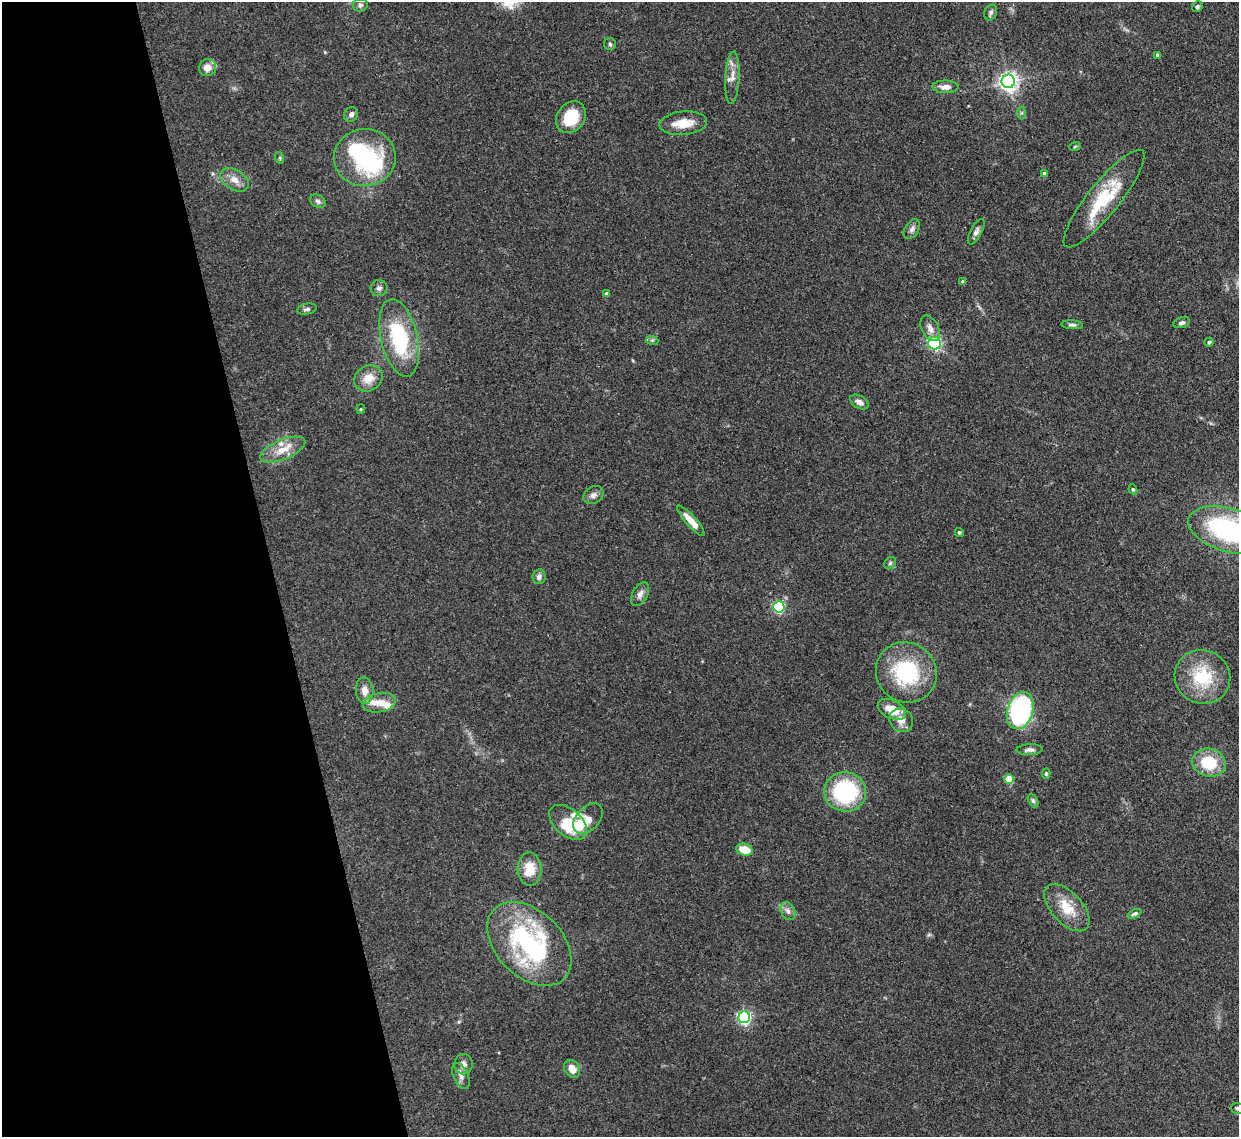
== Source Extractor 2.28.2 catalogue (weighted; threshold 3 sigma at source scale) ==
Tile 5 of 4 x 4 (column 1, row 2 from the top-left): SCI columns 84-1320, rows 2484-3618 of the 5110 x 5091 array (HDU 1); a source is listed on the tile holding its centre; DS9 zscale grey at full resolution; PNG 1241 x 1139 px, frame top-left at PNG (2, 2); each listed source drawn as its Kron ellipse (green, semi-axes under 4 px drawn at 4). Shown black and unused: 22% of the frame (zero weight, under 3 of 4 exposures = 9% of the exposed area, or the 3 px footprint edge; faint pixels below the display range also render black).
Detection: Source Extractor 2.28.2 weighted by HDU 2 'WHT'; one run over the whole footprint, this tile lists its part. Background 0.146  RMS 0.0052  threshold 0.0234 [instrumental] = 3 sigma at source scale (4.5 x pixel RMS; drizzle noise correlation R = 1.50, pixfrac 1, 0.05/0.05 arcsec/px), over >= 5 px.
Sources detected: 79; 3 inside a brighter object's white glare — neither listed nor drawn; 4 inside a brighter listed object's ellipse — not listed separately; the other 72 listed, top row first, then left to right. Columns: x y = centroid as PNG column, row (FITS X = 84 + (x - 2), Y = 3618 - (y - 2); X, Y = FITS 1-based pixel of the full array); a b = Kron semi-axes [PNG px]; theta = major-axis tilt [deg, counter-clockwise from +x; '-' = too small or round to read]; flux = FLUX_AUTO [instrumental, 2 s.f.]
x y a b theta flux
360 5 7 6 - 1.3
1197 7 5 5 - 0.92
991 13 8 6 64 1.3
610 44 6 6 - 0.94
1158 55 4 4 - 1.6
208 68 9 8 - 4.8
732 78 26 7 87 4.8
1008 81 6 6 - 260
945 87 13 6 0 3.8
1022 113 6 4 89 0.75
351 114 7 6 - 1.9
571 117 17 13 53 16
683 123 24 11 5 9
1075 146 6 3 20 0.6
365 157 31 28 6 49
280 158 6 4 -72 0.65
1045 174 4 4 - 2.6
234 180 15 10 -31 4.9
1104 198 61 16 51 28
318 201 8 6 -30 1.4
912 229 10 7 58 1.8
976 232 14 5 62 2
963 281 4 4 - 0.94
379 288 8 8 - 1.9
607 294 4 4 - 2.8
307 309 10 5 12 1.4
1182 323 8 5 16 1.7
1072 325 11 4 -4 1.3
930 328 14 8 -61 3.3
399 338 39 18 -77 42
652 340 6 4 -17 0.81
1209 342 4 4 - 1.1
935 343 6 6 - 66
368 378 15 12 31 7.1
859 402 10 6 -32 2.7
361 409 5 4 - 0.58
283 450 24 10 22 8.5
1133 489 5 4 - 0.65
593 495 11 8 33 2.4
691 521 19 5 -48 6.7
1229 530 42 21 -16 71
959 532 5 4 - 1
890 563 7 5 47 0.99
539 577 7 6 - 2
640 594 13 7 60 2.7
779 607 5 5 - 62
906 672 31 29 -41 41
1202 677 28 26 -29 25
365 691 13 9 -86 4.7
379 703 16 9 11 5.3
892 709 15 9 -27 8.2
1020 710 19 12 71 94
901 720 13 11 -47 4.4
1029 750 13 5 2 1.9
1209 763 17 14 -15 19
1046 774 5 4 - 0.68
1009 779 5 5 - 16
845 792 21 19 -4 47
1033 801 7 4 -63 0.97
588 819 18 11 48 6
568 822 22 13 -40 22
744 850 8 6 -17 10
530 869 17 12 -89 10
1067 908 29 15 -47 13
788 911 9 7 -60 2.2
1134 914 7 4 25 1.1
529 944 49 33 -45 79
744 1017 6 6 - 100
463 1064 10 9 - 2.9
572 1069 9 7 -57 4.7
461 1076 14 7 -65 2.8
1238 1108 7 5 -14 1.3
Isophote crosses this tile's border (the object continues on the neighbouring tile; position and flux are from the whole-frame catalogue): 2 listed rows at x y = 1229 530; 1238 1108